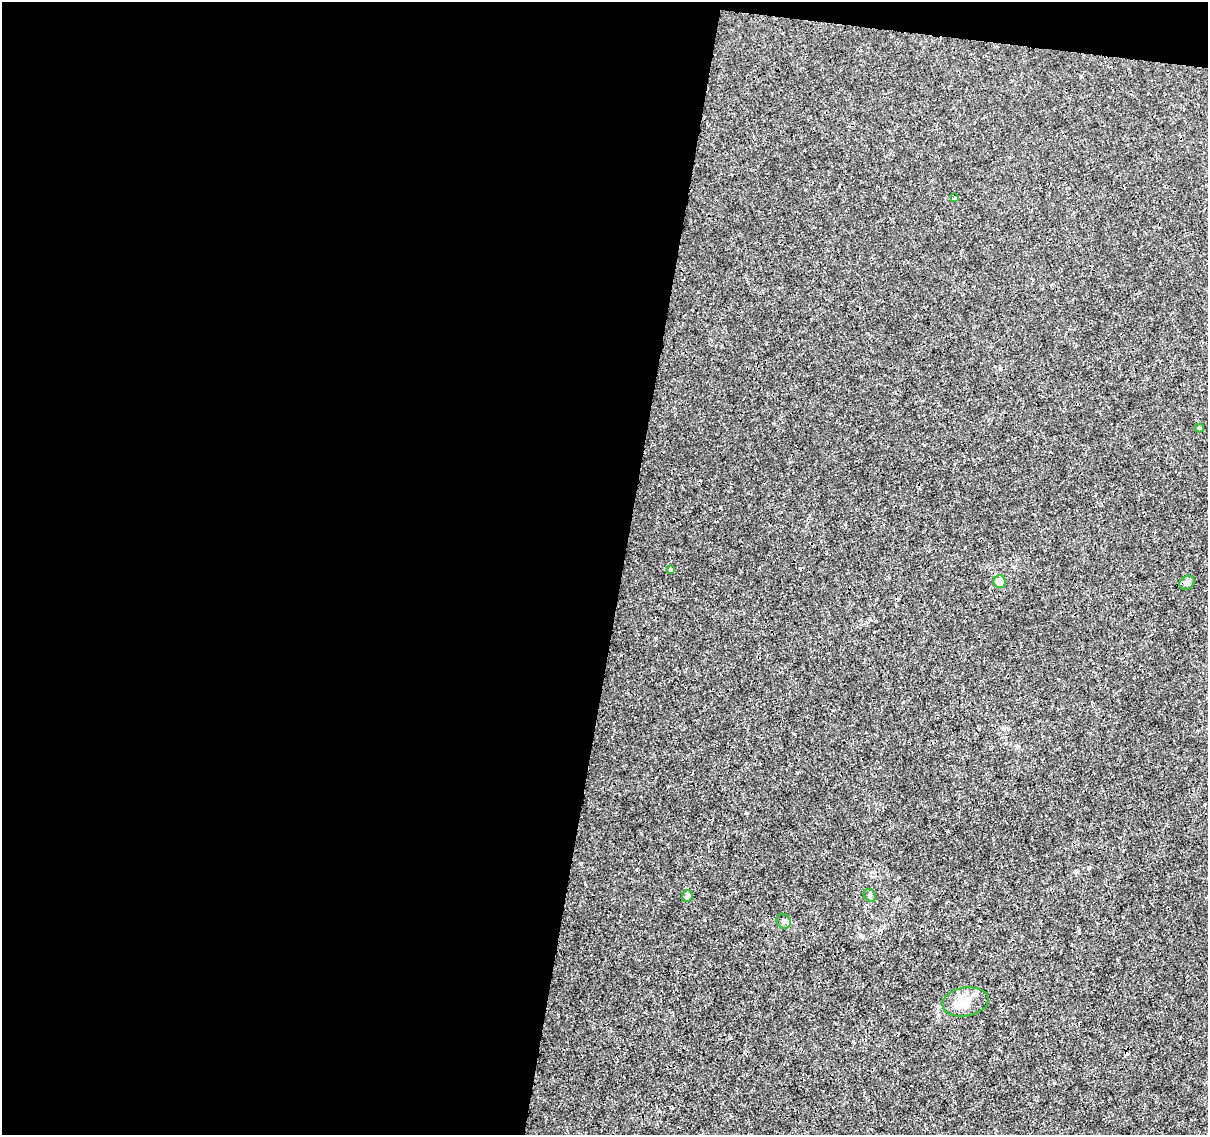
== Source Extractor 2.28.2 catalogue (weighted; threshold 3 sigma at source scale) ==
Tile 1 of 4 x 4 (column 1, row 1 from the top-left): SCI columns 10-1215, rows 3684-4816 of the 4831 x 5041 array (HDU 1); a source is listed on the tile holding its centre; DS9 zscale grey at full resolution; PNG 1210 x 1137 px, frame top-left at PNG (2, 2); each listed source drawn as its Kron ellipse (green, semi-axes under 4 px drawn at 4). Shown black and unused: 53% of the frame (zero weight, under 3 of 4 exposures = <1% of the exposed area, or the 3 px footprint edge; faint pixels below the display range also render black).
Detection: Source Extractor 2.28.2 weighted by HDU 2 'WHT'; one run over the whole footprint, this tile lists its part. Background 1.45e-04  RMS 7.4e-04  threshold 0.00333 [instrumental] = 3 sigma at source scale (4.5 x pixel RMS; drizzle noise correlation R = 1.50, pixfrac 1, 0.0396/0.0396 arcsec/px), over >= 5 px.
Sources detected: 10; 1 cosmic-ray / hot-pixel residue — neither listed nor drawn; the other 9 listed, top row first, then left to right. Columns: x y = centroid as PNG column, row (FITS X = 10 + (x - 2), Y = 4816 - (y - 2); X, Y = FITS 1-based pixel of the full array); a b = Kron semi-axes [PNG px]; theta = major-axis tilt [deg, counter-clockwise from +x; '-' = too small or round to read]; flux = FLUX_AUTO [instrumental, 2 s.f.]
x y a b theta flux
954 197 4 3 - 0.1
1199 428 4 3 - 0.14
670 570 3 3 - 0.2
1000 582 6 6 - 0.87
1187 583 8 6 38 0.2
870 895 7 5 -51 0.15
687 896 6 5 - 0.13
784 921 8 6 -56 0.24
965 1002 23 14 9 1.3